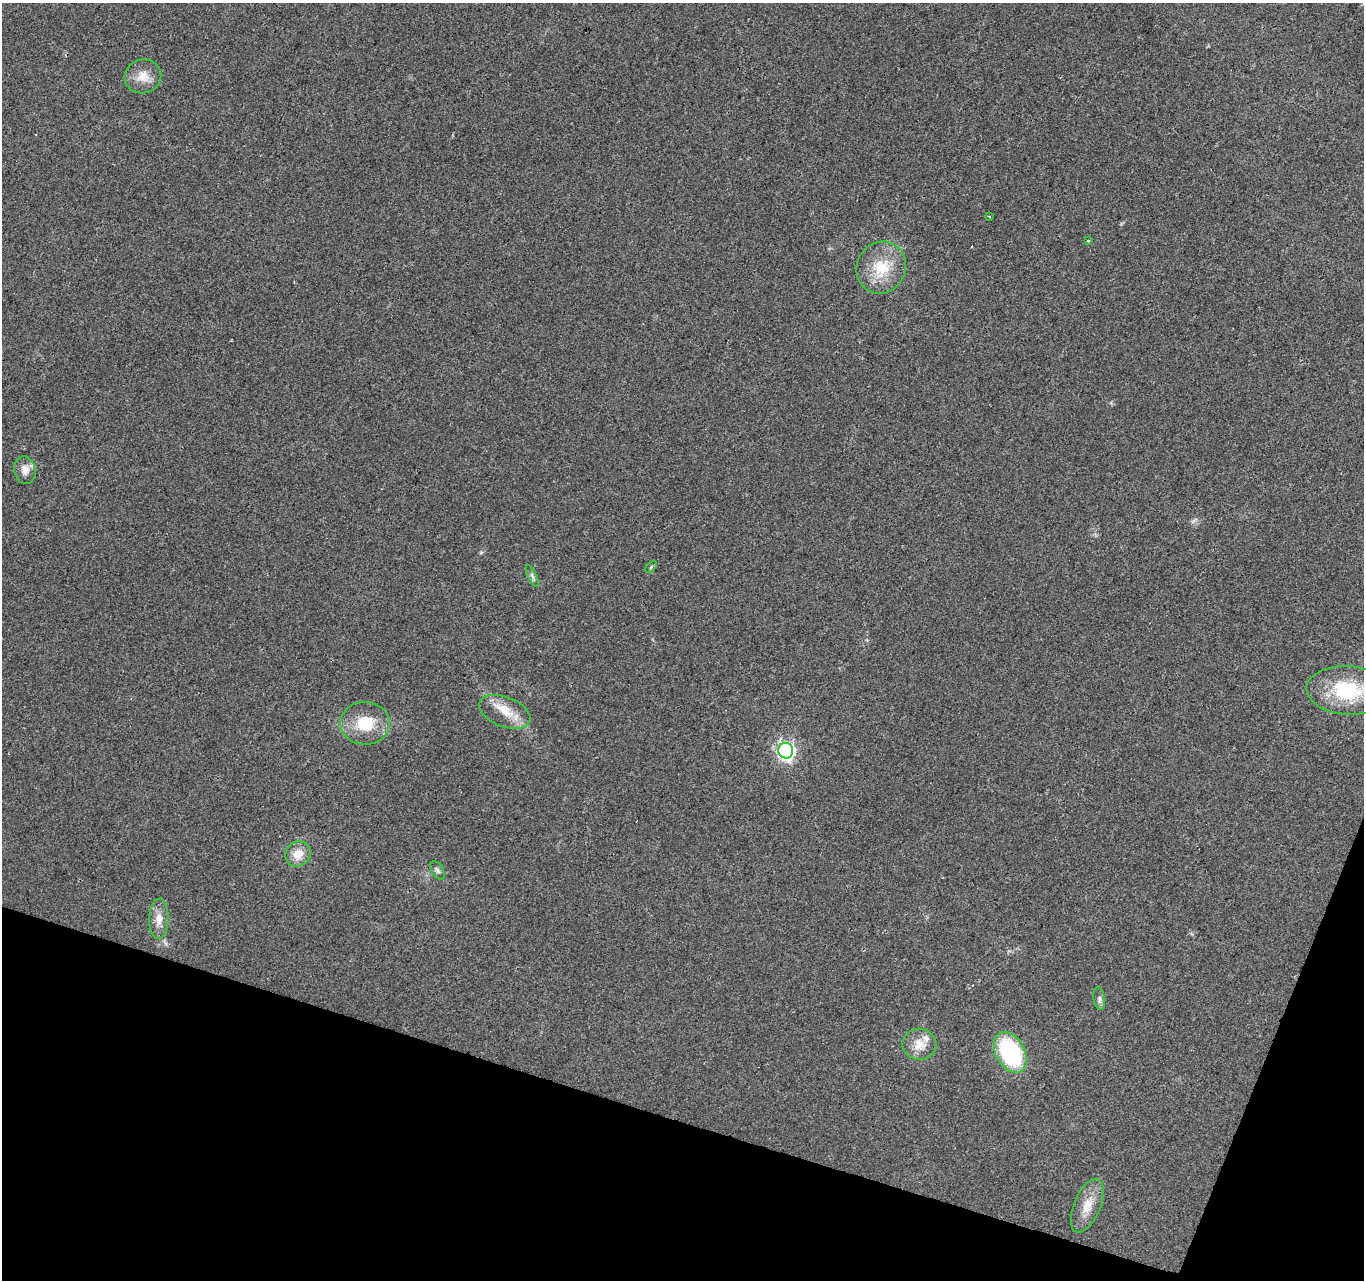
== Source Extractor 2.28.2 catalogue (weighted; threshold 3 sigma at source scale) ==
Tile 15 of 4 x 4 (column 3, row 4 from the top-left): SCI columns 2734-4095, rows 278-1555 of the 5458 x 5603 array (HDU 1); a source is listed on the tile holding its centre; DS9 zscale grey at full resolution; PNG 1366 x 1282 px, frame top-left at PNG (2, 3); each listed source drawn as its Kron ellipse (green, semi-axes under 4 px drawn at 4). Shown black and unused: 15% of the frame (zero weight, under 2 of 3 exposures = <1% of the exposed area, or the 3 px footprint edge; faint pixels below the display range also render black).
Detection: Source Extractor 2.28.2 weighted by HDU 2 'WHT'; one run over the whole footprint, this tile lists its part. Background 0.032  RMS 0.0057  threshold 0.0256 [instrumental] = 3 sigma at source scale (4.5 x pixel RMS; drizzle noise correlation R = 1.50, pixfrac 1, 0.0396/0.0396 arcsec/px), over >= 5 px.
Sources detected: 20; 1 cosmic-ray / hot-pixel residue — neither listed nor drawn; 1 inside a brighter listed object's ellipse — not listed separately; the other 18 listed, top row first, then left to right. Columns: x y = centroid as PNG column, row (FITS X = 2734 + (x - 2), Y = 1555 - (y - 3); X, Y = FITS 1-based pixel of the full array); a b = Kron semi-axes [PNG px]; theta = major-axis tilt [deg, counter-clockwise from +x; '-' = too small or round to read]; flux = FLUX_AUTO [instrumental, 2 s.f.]
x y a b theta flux
143 76 18 16 18 8.1
989 216 3 2 - 0.41
1088 240 3 2 - 0.67
881 268 26 24 62 20
25 470 14 10 -78 5
651 567 7 4 47 0.93
532 576 11 4 -65 1.5
1348 690 41 24 -4 35
505 712 27 15 -21 12
365 723 24 21 0 19
786 751 8 7 - 170
298 854 13 12 - 7.7
437 870 10 5 -58 1.6
159 919 20 9 89 6
1099 998 11 5 -82 1.9
919 1044 17 15 -8 8.3
1010 1052 22 14 -61 54
1087 1206 29 13 67 10
Isophote crosses this tile's border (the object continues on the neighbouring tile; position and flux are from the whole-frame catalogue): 1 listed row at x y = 1348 690